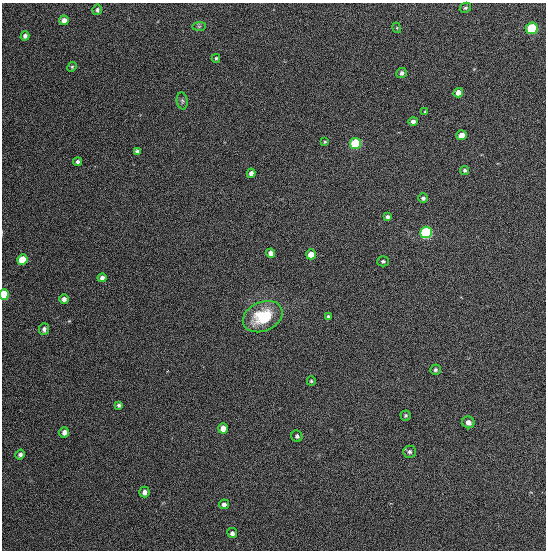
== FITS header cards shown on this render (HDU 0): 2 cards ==
NAXIS1  =                  544
NAXIS2  =                  548

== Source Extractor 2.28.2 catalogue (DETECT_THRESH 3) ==
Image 544 x 548 px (HDU 0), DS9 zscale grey, 1 PNG px = 1 image px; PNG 548 x 552 px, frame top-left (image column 1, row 548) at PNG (2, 3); each listed source drawn as its Kron ellipse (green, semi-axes under 4 px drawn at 4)
Background 1340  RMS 63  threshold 189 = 3 sigma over >= 5 px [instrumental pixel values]
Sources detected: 47; all 47 listed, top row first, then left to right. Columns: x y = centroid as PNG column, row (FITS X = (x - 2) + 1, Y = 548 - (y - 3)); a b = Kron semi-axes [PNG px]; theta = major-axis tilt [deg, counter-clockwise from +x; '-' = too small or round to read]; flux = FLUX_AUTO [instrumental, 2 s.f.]
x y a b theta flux
465 8 6 4 28 7400
97 10 5 4 - 11000
64 20 5 4 - 31000
199 26 7 4 1 7100
397 28 5 3 - 3500
532 28 6 5 - 270000
25 36 4 4 - 15000
216 58 4 3 - 6100
72 67 5 4 - 5400
401 73 5 5 - 14000
458 93 5 4 - 32000
182 101 8 5 -82 8800
425 112 4 3 - 4000
413 121 5 4 - 16000
462 135 5 5 - 52000
325 142 4 3 - 4900
355 143 5 5 - 320000
137 151 4 4 - 14000
77 162 4 4 - 13000
465 170 4 4 - 8200
251 173 5 4 - 23000
423 198 5 4 - 11000
387 217 4 4 - 12000
426 232 6 6 - 540000
271 253 4 4 - 22000
311 254 5 5 - 50000
22 260 5 5 - 110000
383 261 6 5 - 7400
102 278 4 4 - 20000
4 294 5 4 - 220000
64 299 5 5 - 17000
328 316 3 3 - 6700
263 317 21 14 23 190000
44 329 6 5 - 14000
435 370 5 5 - 8300
311 381 4 4 - 6100
119 405 4 3 - 8100
406 415 5 5 - 6900
468 422 6 5 - 21000
223 428 5 4 - 35000
64 432 5 4 - 19000
297 436 6 5 - 9800
409 452 6 6 - 11000
20 454 5 4 - 12000
144 492 5 5 - 19000
224 504 5 5 - 14000
232 533 5 5 - 14000
At the frame edge (FLAGS 8, measured only in part): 1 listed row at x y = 4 294